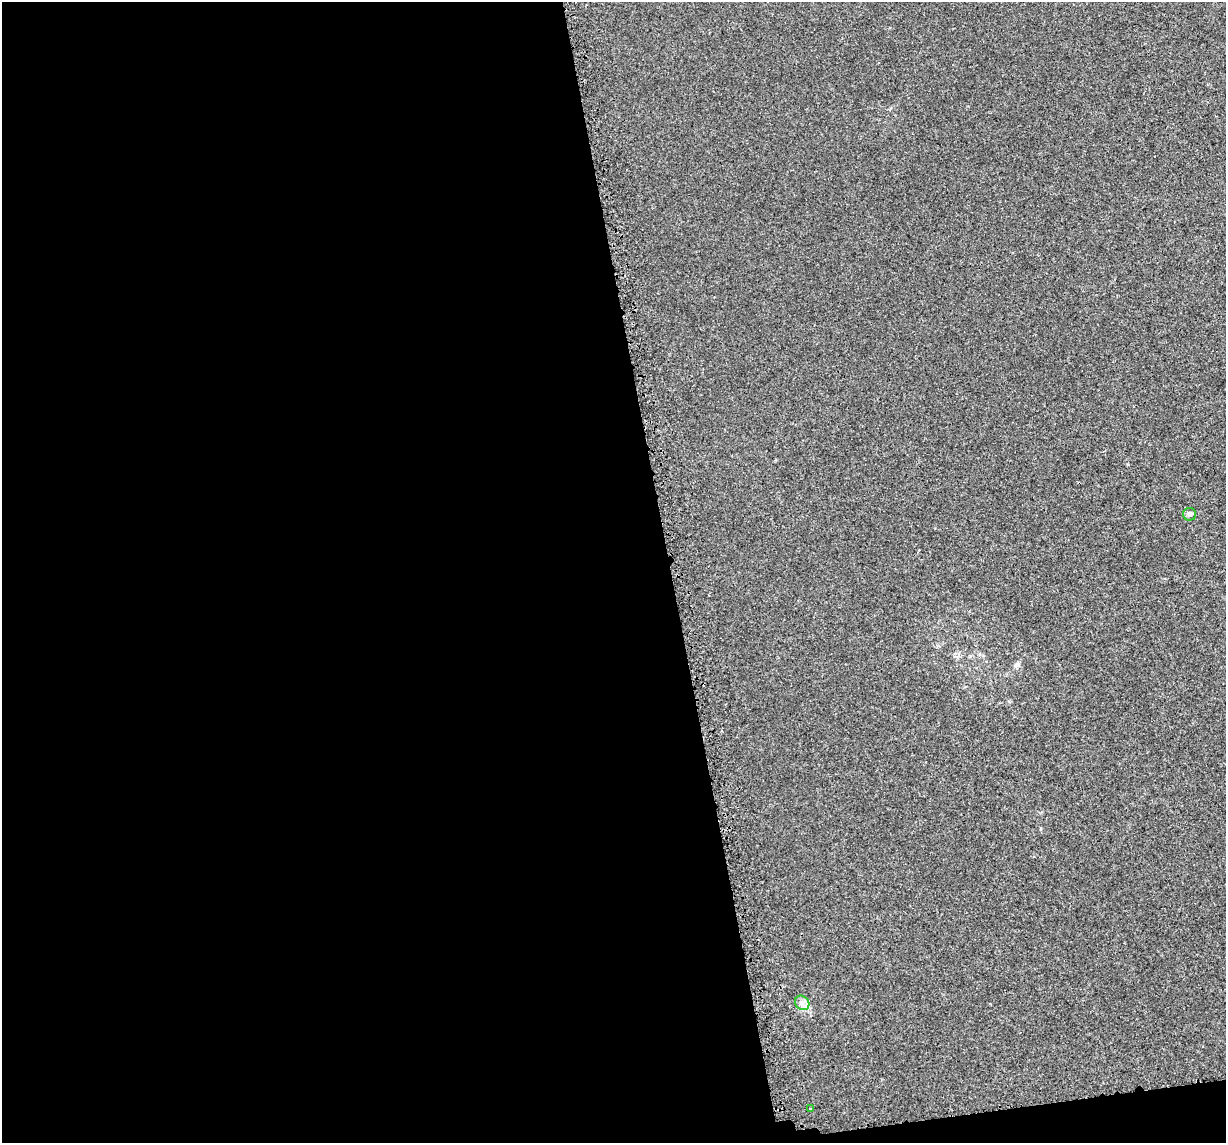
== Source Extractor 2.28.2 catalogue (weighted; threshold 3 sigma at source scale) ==
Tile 13 of 4 x 4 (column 1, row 4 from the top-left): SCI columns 22-1245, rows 58-1198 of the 4968 x 4720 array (HDU 1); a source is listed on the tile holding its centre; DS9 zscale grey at full resolution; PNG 1228 x 1145 px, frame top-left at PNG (2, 2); each listed source drawn as its Kron ellipse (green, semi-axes under 4 px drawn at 4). Shown black and unused: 56% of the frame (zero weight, under 3 of 5 exposures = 3% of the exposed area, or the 3 px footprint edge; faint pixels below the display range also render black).
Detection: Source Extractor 2.28.2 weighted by HDU 2 'WHT'; one run over the whole footprint, this tile lists its part. Background 1.32e-04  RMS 0.0015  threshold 0.00678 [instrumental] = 3 sigma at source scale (4.5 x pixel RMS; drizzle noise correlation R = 1.50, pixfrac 1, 0.0396/0.0396 arcsec/px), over >= 5 px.
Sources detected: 3; all 3 listed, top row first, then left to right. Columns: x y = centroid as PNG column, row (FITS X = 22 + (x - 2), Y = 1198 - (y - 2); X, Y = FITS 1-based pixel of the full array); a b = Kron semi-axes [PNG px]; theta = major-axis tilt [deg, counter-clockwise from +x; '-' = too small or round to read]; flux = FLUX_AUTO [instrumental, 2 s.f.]
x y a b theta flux
1190 514 6 6 - 0.4
802 1003 8 6 -46 0.59
811 1109 3 2 - 0.14